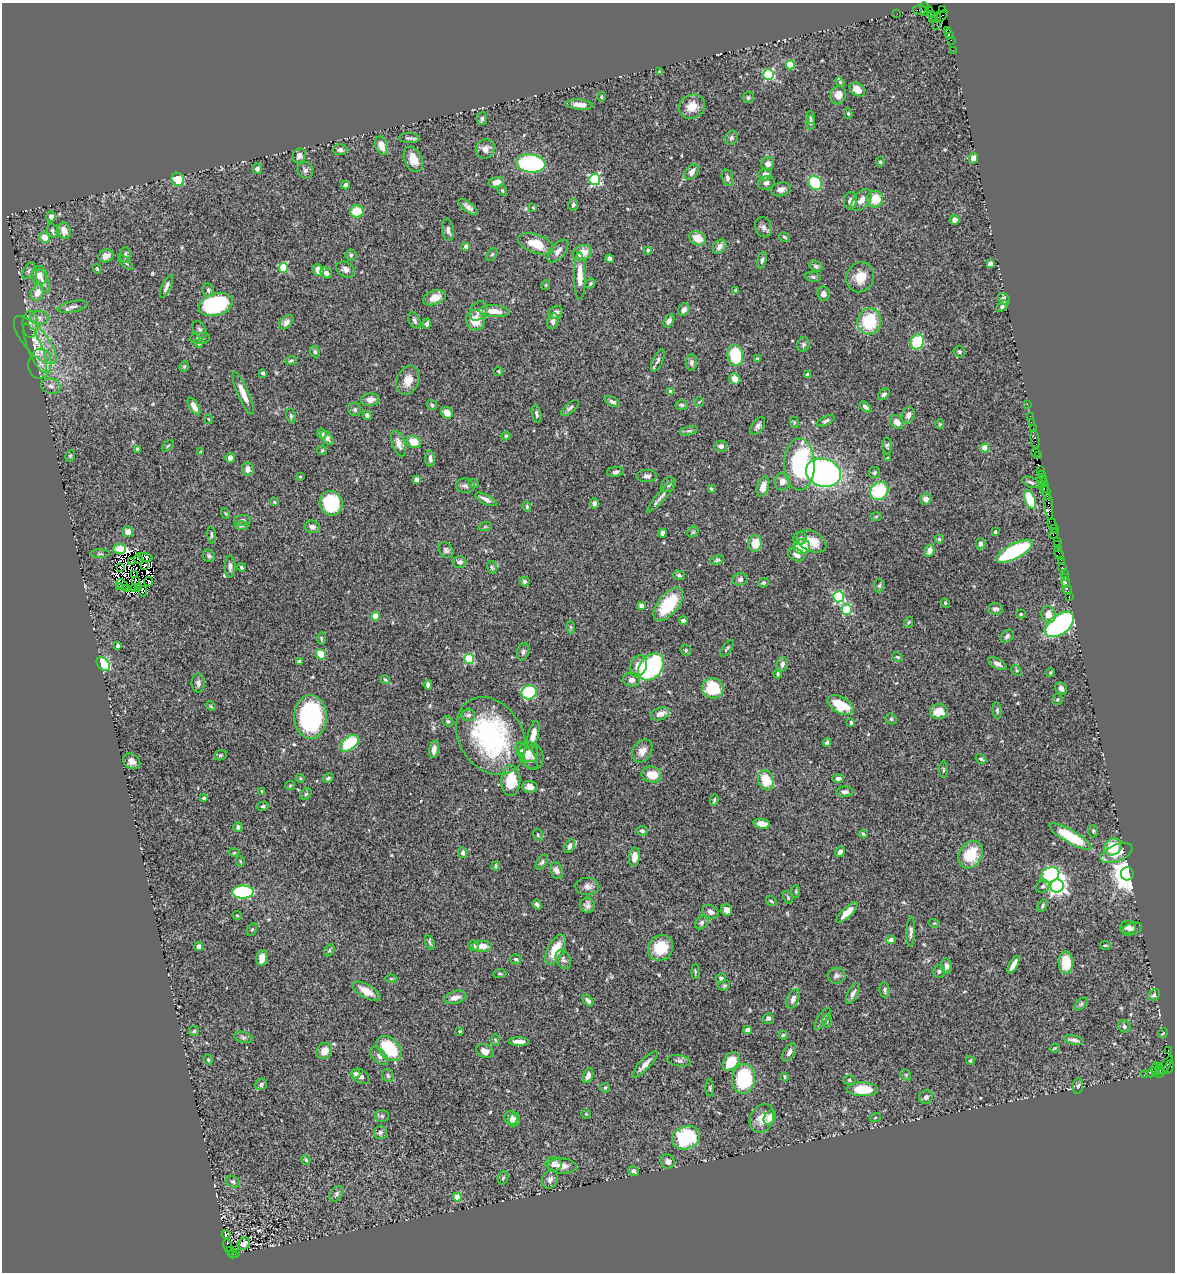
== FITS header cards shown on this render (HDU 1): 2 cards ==
NAXIS1  =                 1173
NAXIS2  =                 1270

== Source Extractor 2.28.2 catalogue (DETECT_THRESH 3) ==
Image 1173 x 1270 px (HDU 1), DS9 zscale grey, 1 PNG px = 1 image px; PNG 1177 x 1274 px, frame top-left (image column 1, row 1270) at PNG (2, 3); each listed source drawn as its Kron ellipse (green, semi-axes under 4 px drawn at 4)
Background 1.61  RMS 0.047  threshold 0.141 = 3 sigma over >= 5 px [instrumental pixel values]
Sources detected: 531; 8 with non-positive FLUX_AUTO (blend fragments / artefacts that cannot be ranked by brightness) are neither listed nor drawn; of the other 523, the 500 brightest by FLUX_AUTO listed and drawn (23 fainter detections omitted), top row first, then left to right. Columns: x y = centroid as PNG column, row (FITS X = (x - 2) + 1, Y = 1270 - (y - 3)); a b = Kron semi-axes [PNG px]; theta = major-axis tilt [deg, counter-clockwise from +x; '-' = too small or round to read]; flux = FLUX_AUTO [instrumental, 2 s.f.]
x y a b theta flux
925 9 7 3 -83 260
943 9 3 2 - 38
919 10 7 4 5 270
929 11 4 3 - 86
897 14 2 2 - 23
931 15 2 2 - 48
942 16 7 3 50 69
937 17 5 3 - 160
933 19 3 2 - 92
937 25 3 2 - 26
947 30 3 2 - 74
949 34 5 2 - 120
951 40 2 2 - 21
953 50 2 2 - 37
790 65 4 4 - 91
659 72 3 2 - 3
769 75 5 5 - 330
840 82 5 3 - 3
857 90 8 6 -39 23
838 95 9 7 78 27
601 97 5 4 - 4.1
748 98 5 5 - 6.3
579 105 13 5 -5 24
692 107 13 11 29 39
848 113 5 4 - 4.2
811 117 6 4 -84 6.5
482 119 6 5 - 8.8
810 123 7 4 -88 6
409 138 10 5 -1 8.5
731 138 7 6 - 7.1
382 146 10 6 -69 28
485 149 10 9 - 19
340 150 7 5 2 9.4
299 156 7 6 - 17
973 158 5 4 - 19
413 159 13 8 -66 41
880 162 5 4 - 4.6
531 163 15 9 -7 430
768 164 7 6 - 15
257 169 5 5 - 8.4
305 170 8 8 - 9.9
692 172 9 5 54 19
765 175 6 6 - 18
727 178 8 5 -74 8.7
178 179 7 6 - 80
595 179 5 5 - 400
496 182 8 5 14 21
766 183 8 6 20 11
815 183 7 6 - 140
345 185 4 3 - 10
781 189 10 6 14 15
502 190 5 3 - 3.3
875 199 8 8 - 61
861 200 12 7 50 22
851 201 9 6 87 18
573 205 6 5 - 7.2
468 207 12 4 -37 13
533 208 4 3 - 3.1
357 211 7 6 - 81
51 217 5 4 - 15
954 220 5 4 - 11
764 227 10 8 -68 13
448 230 11 6 -81 12
52 231 7 5 -70 6.2
64 231 8 6 -69 27
44 237 5 5 - 31
784 237 6 3 -28 4.2
698 238 9 6 -27 43
536 244 19 9 -19 58
466 246 4 3 - 16
720 246 8 6 49 18
648 250 4 3 - 10
558 251 13 7 50 16
582 253 10 7 21 45
492 254 7 5 61 5.3
125 255 8 5 86 9.5
351 255 5 5 - 4.8
106 256 7 6 - 17
610 259 4 4 - 12
762 260 9 4 78 8.5
125 262 9 4 -45 6.1
990 264 4 4 - 32
816 266 7 5 -29 6.7
283 268 5 4 - 160
97 269 5 3 - 3.7
345 269 9 7 -30 15
318 270 6 5 - 27
29 271 9 5 62 6.1
326 273 6 5 - 14
39 275 9 7 -85 23
580 276 24 6 -89 46
813 277 8 5 -10 6.5
860 277 15 13 66 48
43 281 12 5 -65 13
590 283 5 4 - 4.5
546 285 5 4 - 3.5
166 286 12 4 65 13
208 290 7 5 -78 7.3
735 290 3 2 - 2.7
37 293 8 6 67 27
823 294 7 6 - 15
434 298 12 7 19 37
1004 299 6 5 - 15
216 304 17 11 17 410
1002 306 7 4 42 5.7
73 307 15 5 12 13
684 309 7 5 62 10
478 311 10 8 58 15
494 311 15 6 -5 38
556 312 7 6 - 12
39 318 9 7 -1 13
414 320 9 5 -62 8.8
475 320 10 9 - 52
553 321 8 5 77 13
669 321 7 4 61 11
869 321 13 11 82 140
286 322 8 5 44 12
30 324 14 8 89 19
427 324 5 3 - 7.5
200 330 9 6 -61 7.9
200 338 10 5 2 9.6
35 340 30 11 -50 64
917 342 8 6 62 150
199 344 4 4 - 3.4
803 344 7 6 - 7
35 348 26 7 -68 35
315 352 6 5 - 5.7
959 352 6 5 - 6.1
735 355 11 8 -83 130
758 359 4 3 - 5.8
291 360 6 4 24 4.5
658 360 12 5 65 8.9
691 362 8 5 83 8.6
40 364 15 11 81 36
184 366 5 4 - 4.3
499 371 4 4 - 4.2
263 373 4 3 - 7.7
808 374 3 3 - 12
735 379 6 5 - 25
408 380 15 11 69 33
51 386 10 7 -14 15
671 392 4 4 - 23
243 393 23 5 -66 35
884 394 7 4 43 8.9
370 400 9 6 6 21
612 402 8 4 -27 9.4
699 402 5 4 - 3.3
1027 404 2 2 - 36
432 405 5 4 - 6.4
682 405 6 4 -4 5.5
194 406 9 4 -59 21
865 407 6 4 -44 9.4
570 408 11 4 42 7.9
355 410 7 6 - 6.8
447 413 6 5 - 28
536 414 9 4 -78 7.4
367 415 4 4 - 12
908 415 8 6 70 13
291 416 7 5 -80 6
1030 416 2 2 - 54
209 419 5 3 - 2.9
826 421 9 4 26 9.7
794 422 6 3 -73 3.9
897 422 7 6 - 25
1031 422 2 2 - 45
940 424 4 4 - 2.9
758 426 10 5 54 10
1033 428 2 2 - 69
689 431 9 3 13 5.5
322 434 5 5 - 9.7
506 436 4 3 - 3.5
327 438 8 5 -55 10
1035 440 9 3 -80 210
414 442 7 6 - 41
399 444 13 6 -72 21
168 446 7 3 45 2.9
721 446 6 5 - 15
887 446 8 4 -89 5.4
985 448 4 4 - 63
138 449 4 3 - 11
322 450 5 5 - 4
201 452 4 3 - 3
1036 452 2 2 - 21
1038 455 2 2 - 48
70 456 6 5 - 4.5
230 458 5 4 - 16
887 458 3 2 - 2.8
430 459 8 4 -87 11
799 464 26 15 90 360
248 469 6 5 - 17
1041 470 4 2 - 130
615 472 8 5 8 7.7
823 473 18 14 -17 1000
874 473 5 5 - 5.4
1042 474 3 2 - 100
647 476 10 6 1 11
300 477 3 2 - 3.3
1043 478 2 2 - 26
417 480 4 4 - 22
782 482 9 7 88 21
1031 482 9 5 -22 8.4
1043 482 4 3 - 110
474 484 5 3 - 2.8
668 485 8 6 49 13
1041 485 3 2 - 50
465 486 9 7 -10 10
763 487 10 5 74 31
1044 488 5 2 - 260
711 489 4 3 - 4
879 491 10 8 44 180
1046 493 7 3 -76 450
661 497 21 4 48 14
486 499 12 4 -27 15
926 499 6 5 - 19
1030 499 10 5 -68 110
274 502 4 3 - 3.5
331 503 12 11 - 210
594 503 5 4 - 9.1
1049 506 13 4 -84 530
527 507 5 3 - 4.4
225 513 5 3 - 3
876 516 6 4 1 3.3
242 520 8 5 6 7.4
1052 524 5 3 - 210
241 526 7 3 1 4.4
312 527 8 6 -13 15
485 527 6 4 19 4.2
1054 528 3 2 - 89
128 532 5 5 - 23
693 532 6 5 - 4.9
995 532 4 3 - 4.1
662 533 4 4 - 10
1054 534 6 2 44 90
212 535 9 4 -82 6.8
800 538 6 6 - 8
939 539 4 4 - 4.6
811 541 16 10 -25 55
1057 541 2 2 - 120
755 544 8 7 - 50
980 544 5 5 - 7.1
1057 544 3 2 - 72
802 547 8 7 - 76
1058 548 3 2 - 210
120 549 6 5 - 26
446 550 8 6 -53 9.1
930 551 6 4 76 21
1014 551 20 7 28 310
100 554 10 4 0 5.9
1059 554 6 3 -67 140
796 555 9 6 -28 20
209 556 6 5 - 6.9
145 557 7 3 -14 12
139 559 5 2 - 3.2
717 560 7 4 16 5.7
1061 560 2 2 - 30
132 562 2 2 - 6.2
460 562 7 5 -1 12
144 565 3 2 - 7.3
120 567 3 2 - 4.4
230 567 11 5 88 11
241 567 4 3 - 4.7
492 568 7 5 -73 5.4
1062 568 3 3 - 160
1064 573 2 2 - 29
134 574 2 2 - 5.3
679 575 6 4 -17 7
1065 578 3 2 - 67
740 579 7 6 - 7.7
135 580 3 2 - 2.9
525 581 5 5 - 8.7
148 582 5 2 - 4.3
1066 582 5 3 - 37
763 583 5 4 - 6.2
122 584 6 2 -39 5
119 586 2 2 - 3.9
879 586 7 5 87 5.7
127 588 3 2 - 4.8
134 588 3 2 - 3.5
138 588 2 2 - 4.8
1067 590 5 2 - 45
143 591 5 3 - 2.8
1069 596 2 2 - 13
839 597 5 5 - 350
945 603 5 4 - 3.7
668 604 20 10 51 140
641 606 4 4 - 21
995 609 7 6 - 12
847 610 5 5 - 190
1021 614 5 4 - 4
1048 614 8 7 - 31
376 616 4 4 - 68
683 621 4 3 - 8.2
909 622 5 3 - 3.5
1060 624 17 9 37 630
571 627 6 4 -88 4.4
1007 636 7 5 43 7.9
321 638 7 3 -90 3.6
118 646 4 3 - 4.5
727 648 10 3 54 4.5
686 650 6 5 - 4.6
523 652 9 6 75 8.3
321 654 5 4 - 61
898 657 5 3 - 4.3
469 659 5 4 - 230
299 662 4 3 - 6.6
103 664 8 5 -45 180
782 664 7 5 71 12
997 664 10 5 -29 14
638 666 11 8 67 32
651 667 15 11 49 370
1017 670 6 4 -46 4.5
1050 673 4 4 - 3.5
778 674 4 3 - 4.7
385 680 5 3 - 3.3
632 680 9 6 -14 15
198 683 9 6 89 11
428 685 5 4 - 14
713 688 11 10 - 110
1061 689 6 5 - 12
529 692 8 7 - 190
1057 699 6 5 - 5
840 705 14 8 -29 92
211 706 6 3 -45 3.3
997 710 8 4 -86 6.2
939 711 9 7 11 43
660 714 10 6 23 23
468 715 7 6 - 9.9
310 717 22 16 90 450
891 719 6 5 - 4.4
448 721 6 5 - 4.7
851 722 4 3 - 4.5
533 735 15 5 76 25
491 736 41 31 -57 500
827 742 4 4 - 7
350 743 11 6 38 190
434 749 9 4 81 21
642 751 12 9 56 25
529 752 10 9 - 18
220 755 6 5 - 4.6
527 756 16 7 -53 22
533 757 13 10 -88 16
981 759 6 4 -34 7
132 761 9 7 -30 18
944 770 8 4 90 4.4
652 775 10 8 -8 54
300 778 4 3 - 3.1
328 778 6 4 29 6.4
838 778 6 4 1 10
766 780 10 7 -68 90
511 781 15 9 86 84
290 786 5 4 - 3.4
530 787 8 6 -7 17
262 791 3 3 - 4.7
845 792 8 5 5 12
306 794 6 5 - 5.9
204 798 3 3 - 7.7
714 800 6 3 74 3.9
263 806 6 4 16 4.8
762 824 8 4 -7 27
238 827 5 4 - 7.5
642 831 5 5 - 9.5
1093 831 6 5 - 5
863 834 4 4 - 4.1
538 835 6 4 -76 4.8
1070 836 23 6 -30 170
569 846 7 4 62 12
1113 847 9 8 - 75
840 852 5 4 - 12
234 853 5 3 - 3
463 853 5 4 - 9
1116 853 17 8 23 45
971 855 15 11 57 100
634 857 9 5 84 25
240 861 5 3 - 3.1
542 862 8 5 55 7
496 866 4 3 - 5.3
557 871 8 6 -71 17
1127 874 6 6 - 5400
1050 875 10 7 28 380
587 886 12 8 0 17
1043 886 7 6 - 7.6
1057 886 7 6 - 1200
243 892 11 6 1 280
796 892 6 3 -90 3.9
788 898 7 4 -65 4.2
771 901 6 3 -37 4.3
537 904 5 3 - 7.9
587 905 7 7 - 12
1043 906 7 4 62 5.3
727 910 6 5 - 15
710 912 9 6 -23 16
847 912 14 5 45 39
237 915 4 4 - 3
702 922 7 6 - 9.8
934 923 6 3 -16 3.9
1128 927 8 7 - 12
252 929 6 4 62 4.7
1132 929 10 6 16 10
911 931 15 4 88 11
891 940 4 4 - 31
430 943 7 3 -72 5.1
1105 945 5 3 - 4.3
474 946 6 4 -39 9.6
482 946 10 6 0 25
199 947 4 3 - 11
661 948 13 12 - 83
329 950 6 4 60 4.9
555 950 16 8 62 69
262 958 8 5 78 23
516 959 5 5 - 5.2
563 960 10 7 -62 12
1066 963 11 7 -89 79
1013 965 9 4 62 27
946 966 8 5 -89 12
939 971 6 6 - 7.5
695 972 7 4 -90 4.5
500 974 6 3 6 4.1
836 976 9 8 - 10
721 978 5 4 - 6.2
391 979 6 4 -1 4.1
724 985 6 5 - 4.6
885 990 8 5 -82 6.3
366 991 16 6 -30 34
853 993 11 5 63 13
1154 995 6 5 - 7.7
455 997 11 6 17 24
793 999 10 5 67 15
588 1001 6 4 -53 8.8
1081 1004 8 4 45 6.5
768 1018 5 5 - 7
823 1019 13 5 58 8.7
827 1021 6 4 88 6.1
1124 1026 6 6 - 8.5
747 1030 4 4 - 18
194 1031 5 5 - 4.4
460 1031 4 4 - 3.5
1163 1033 5 4 - 3.2
783 1035 4 4 - 3.3
243 1037 9 5 -14 7.4
495 1040 6 4 -87 4.3
1074 1040 10 4 -11 13
519 1041 10 4 -2 16
389 1048 14 10 -44 150
1055 1048 5 3 - 3.2
1168 1050 4 2 - 650
324 1051 8 7 - 33
485 1051 9 6 -22 20
789 1052 10 5 60 12
379 1056 10 6 -46 12
208 1060 5 4 - 4.2
970 1060 4 3 - 4.1
679 1061 11 5 -8 9.5
731 1062 10 7 55 82
645 1064 17 5 46 23
1159 1067 3 2 - 140
1165 1067 13 4 59 300
1169 1067 7 3 74 170
1155 1069 7 3 88 150
1159 1071 4 3 - 350
1152 1072 6 3 45 100
356 1074 5 4 - 8.6
906 1075 6 4 -49 4.3
1144 1075 2 2 - 18
360 1076 10 6 -35 12
388 1076 7 5 -59 7
588 1076 8 5 71 15
785 1077 4 3 - 4
744 1079 15 11 81 220
849 1080 6 5 - 4.9
261 1084 6 5 - 7.1
1078 1086 8 5 80 6.4
605 1088 5 4 - 3.8
710 1088 8 3 -90 4.6
863 1089 15 7 -1 100
926 1097 7 7 - 9
586 1114 4 4 - 3.3
382 1116 7 6 - 6.8
770 1117 8 5 62 33
511 1118 7 6 - 26
762 1118 15 11 64 42
875 1118 5 3 - 3.3
514 1120 7 5 72 18
380 1132 6 6 - 7.3
686 1138 14 11 21 200
306 1160 5 4 - 4.5
668 1161 7 6 - 11
554 1164 8 6 -11 22
562 1166 14 8 -3 21
634 1171 5 4 - 10
503 1178 7 5 68 5.1
550 1179 10 7 60 15
233 1182 7 5 -24 6.7
336 1194 9 6 54 7.6
457 1197 4 4 - 80
226 1234 4 3 - 3.6
244 1244 7 5 44 15
228 1246 6 2 -72 170
230 1251 3 3 - 200
233 1253 5 3 - 130
236 1253 2 2 - 130
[23 fainter detections neither listed nor drawn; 8 non-positive-flux detections neither listed nor drawn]